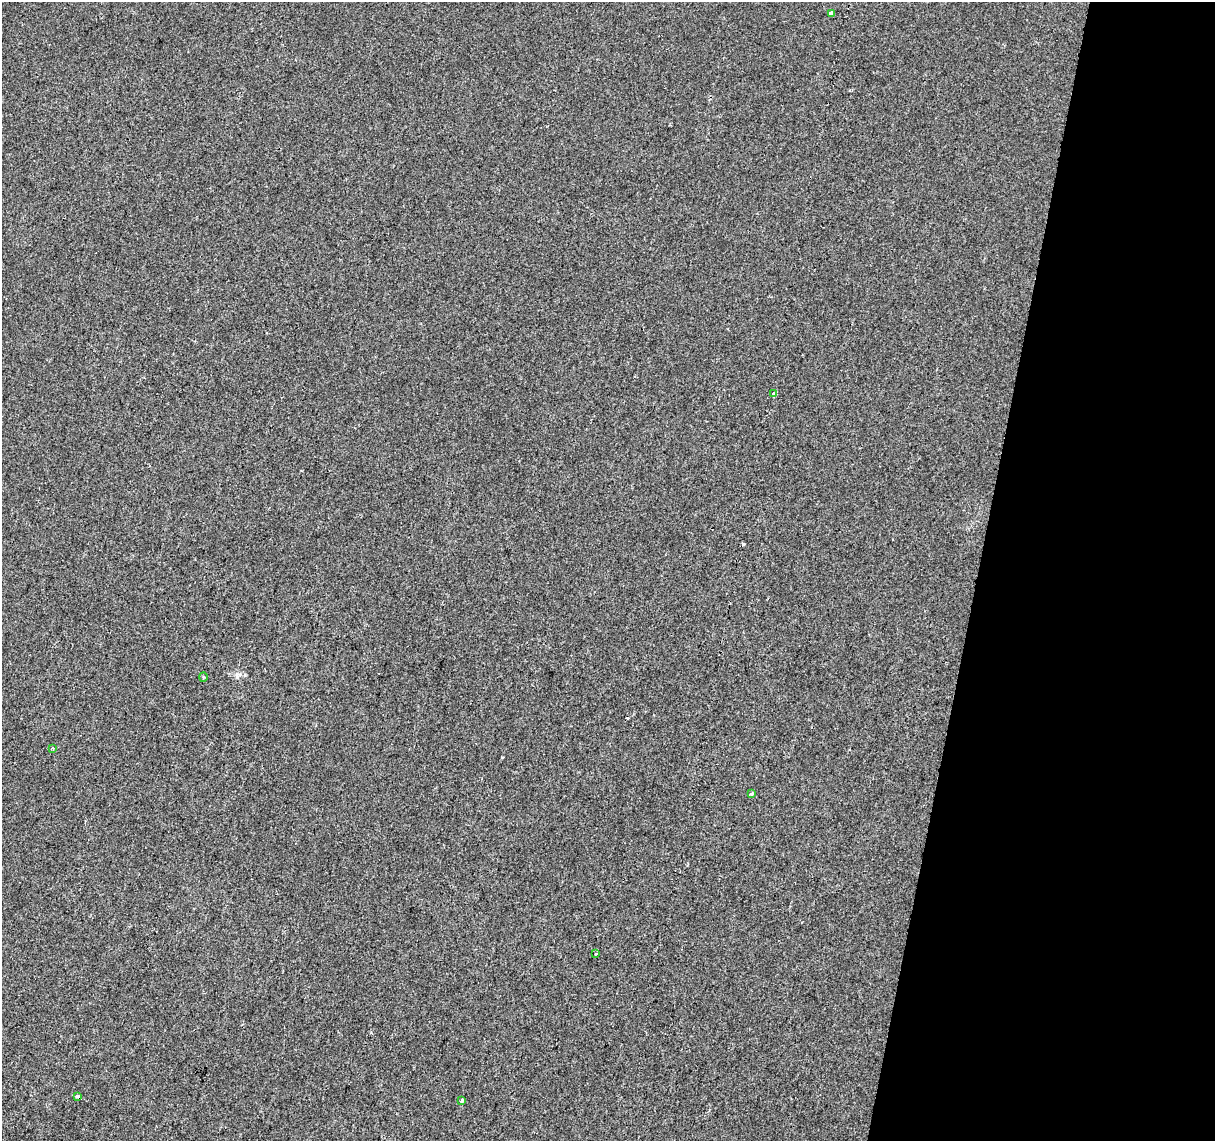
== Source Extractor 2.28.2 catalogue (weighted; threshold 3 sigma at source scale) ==
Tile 8 of 4 x 4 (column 4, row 2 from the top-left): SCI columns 3646-4858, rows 2564-3702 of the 4858 x 5067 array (HDU 1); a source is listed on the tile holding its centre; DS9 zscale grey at full resolution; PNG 1217 x 1143 px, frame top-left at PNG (2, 2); each listed source drawn as its Kron ellipse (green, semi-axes under 4 px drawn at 4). Shown black and unused: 20% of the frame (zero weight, under 2 of 3 exposures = <1% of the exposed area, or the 3 px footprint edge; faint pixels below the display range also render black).
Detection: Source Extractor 2.28.2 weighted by HDU 2 'WHT'; one run over the whole footprint, this tile lists its part. Background -2.32e-05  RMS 0.0042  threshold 0.0189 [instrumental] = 3 sigma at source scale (4.5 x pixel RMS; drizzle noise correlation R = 1.50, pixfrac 1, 0.0396/0.0396 arcsec/px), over >= 5 px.
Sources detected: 10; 2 cosmic-ray / hot-pixel residue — neither listed nor drawn; the other 8 listed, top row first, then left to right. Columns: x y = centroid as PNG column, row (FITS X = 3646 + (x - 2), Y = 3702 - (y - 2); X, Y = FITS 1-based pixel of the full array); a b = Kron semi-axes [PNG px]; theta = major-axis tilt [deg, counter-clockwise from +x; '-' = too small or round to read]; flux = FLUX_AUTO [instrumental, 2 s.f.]
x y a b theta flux
831 14 4 3 - 2
774 394 4 3 - 11
203 677 4 4 - 0.56
52 748 4 3 - 0.43
752 794 4 3 - 2.8
596 954 3 2 - 0.57
77 1096 4 3 - 2.1
462 1101 3 3 - 1.5
Overlapping masked pixels (flux is a lower limit): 1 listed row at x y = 774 394